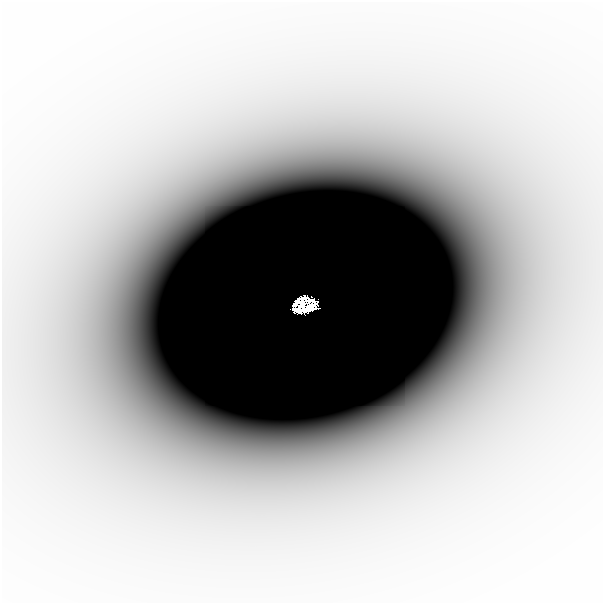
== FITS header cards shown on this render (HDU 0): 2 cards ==
NAXIS1  =                  601
NAXIS2  =                  601

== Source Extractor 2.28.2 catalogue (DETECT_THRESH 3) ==
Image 601 x 601 px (HDU 0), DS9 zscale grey, 1 PNG px = 1 image px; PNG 605 x 605 px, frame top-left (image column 1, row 601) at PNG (2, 2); no overlay
Background -3.15e-07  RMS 1.0e-07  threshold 3.13e-07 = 3 sigma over >= 5 px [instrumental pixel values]
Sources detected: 6; all 6 listed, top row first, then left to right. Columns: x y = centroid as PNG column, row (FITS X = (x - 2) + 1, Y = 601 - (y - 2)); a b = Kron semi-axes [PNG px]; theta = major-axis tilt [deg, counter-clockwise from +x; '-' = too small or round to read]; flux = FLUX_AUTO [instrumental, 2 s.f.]
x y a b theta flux
275 204 23 4 1 8.1e-05
272 212 17 9 7 1.1e-04
311 301 6 3 3 2.1e-01
297 302 8 4 53 3.7e-01
301 306 20 10 55 1.4e+00
310 307 14 7 29 9.6e-01